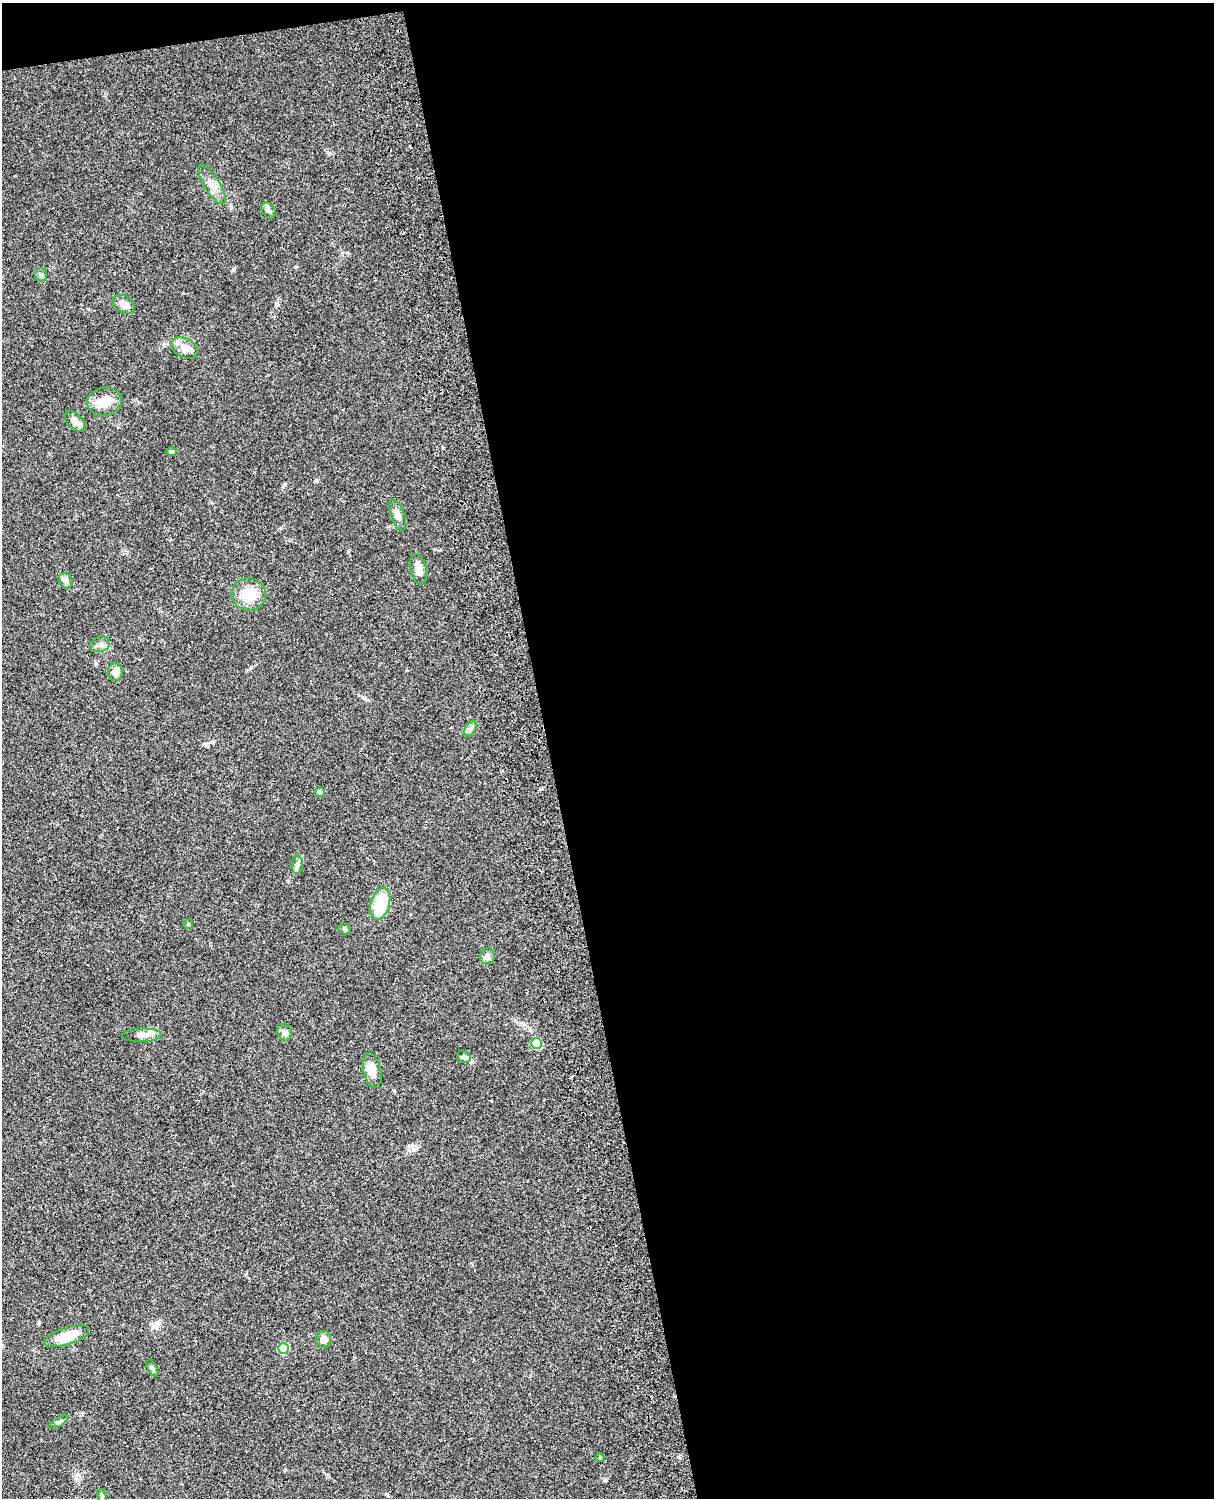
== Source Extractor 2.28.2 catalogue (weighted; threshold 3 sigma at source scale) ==
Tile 4 of 4 x 3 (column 4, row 1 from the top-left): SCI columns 3757-4968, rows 3268-4763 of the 5087 x 4927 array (HDU 1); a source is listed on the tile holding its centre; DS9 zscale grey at full resolution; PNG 1216 x 1500 px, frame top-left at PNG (2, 3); each listed source drawn as its Kron ellipse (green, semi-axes under 4 px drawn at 4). Shown black and unused: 56% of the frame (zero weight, under 3 of 4 exposures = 6% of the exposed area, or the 3 px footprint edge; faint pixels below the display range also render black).
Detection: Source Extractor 2.28.2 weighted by HDU 2 'WHT'; one run over the whole footprint, this tile lists its part. Background 0.079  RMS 0.0058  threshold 0.0262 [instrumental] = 3 sigma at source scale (4.5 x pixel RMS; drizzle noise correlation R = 1.50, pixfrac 1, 0.05/0.05 arcsec/px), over >= 5 px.
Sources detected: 34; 1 inside a brighter listed object's ellipse — not listed separately; the other 33 listed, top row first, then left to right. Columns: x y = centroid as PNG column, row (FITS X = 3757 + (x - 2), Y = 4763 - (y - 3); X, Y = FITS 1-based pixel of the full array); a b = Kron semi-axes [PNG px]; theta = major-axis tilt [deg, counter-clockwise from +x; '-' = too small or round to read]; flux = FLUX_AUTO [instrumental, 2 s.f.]
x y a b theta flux
212 184 22 8 -58 5.2
269 210 8 6 -56 1.8
41 275 6 5 - 1.4
124 304 12 8 -33 4.1
185 348 14 9 -30 4.5
105 402 17 14 6 7.8
75 421 13 7 -45 3.3
171 452 5 4 - 0.84
397 515 16 7 -70 3.3
418 569 15 8 -77 4.2
66 581 8 6 -64 1.8
249 594 17 16 - 13
100 644 10 7 23 2.5
115 672 9 7 85 3.8
470 729 9 5 60 1.6
320 792 5 4 - 4
297 865 9 5 87 1.7
380 904 16 9 75 23
188 924 5 5 - 0.71
345 929 6 5 - 1
487 956 8 7 - 2.2
285 1032 8 7 - 2
142 1035 19 7 1 3.4
536 1043 5 5 - 20
464 1057 7 6 - 1.4
372 1071 18 8 -79 6
67 1336 23 8 18 11
324 1339 8 7 - 3.4
283 1348 5 5 - 24
152 1368 9 4 -62 1.2
59 1422 11 4 33 1.1
600 1457 4 4 - 0.59
102 1496 7 5 -80 1.2
Unlisted compact peaks at least as high as the median listed source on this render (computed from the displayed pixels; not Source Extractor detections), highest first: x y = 233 269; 295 267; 605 1480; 348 552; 365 698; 283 487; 278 305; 443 448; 250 668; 288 881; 329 153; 96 663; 414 1149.